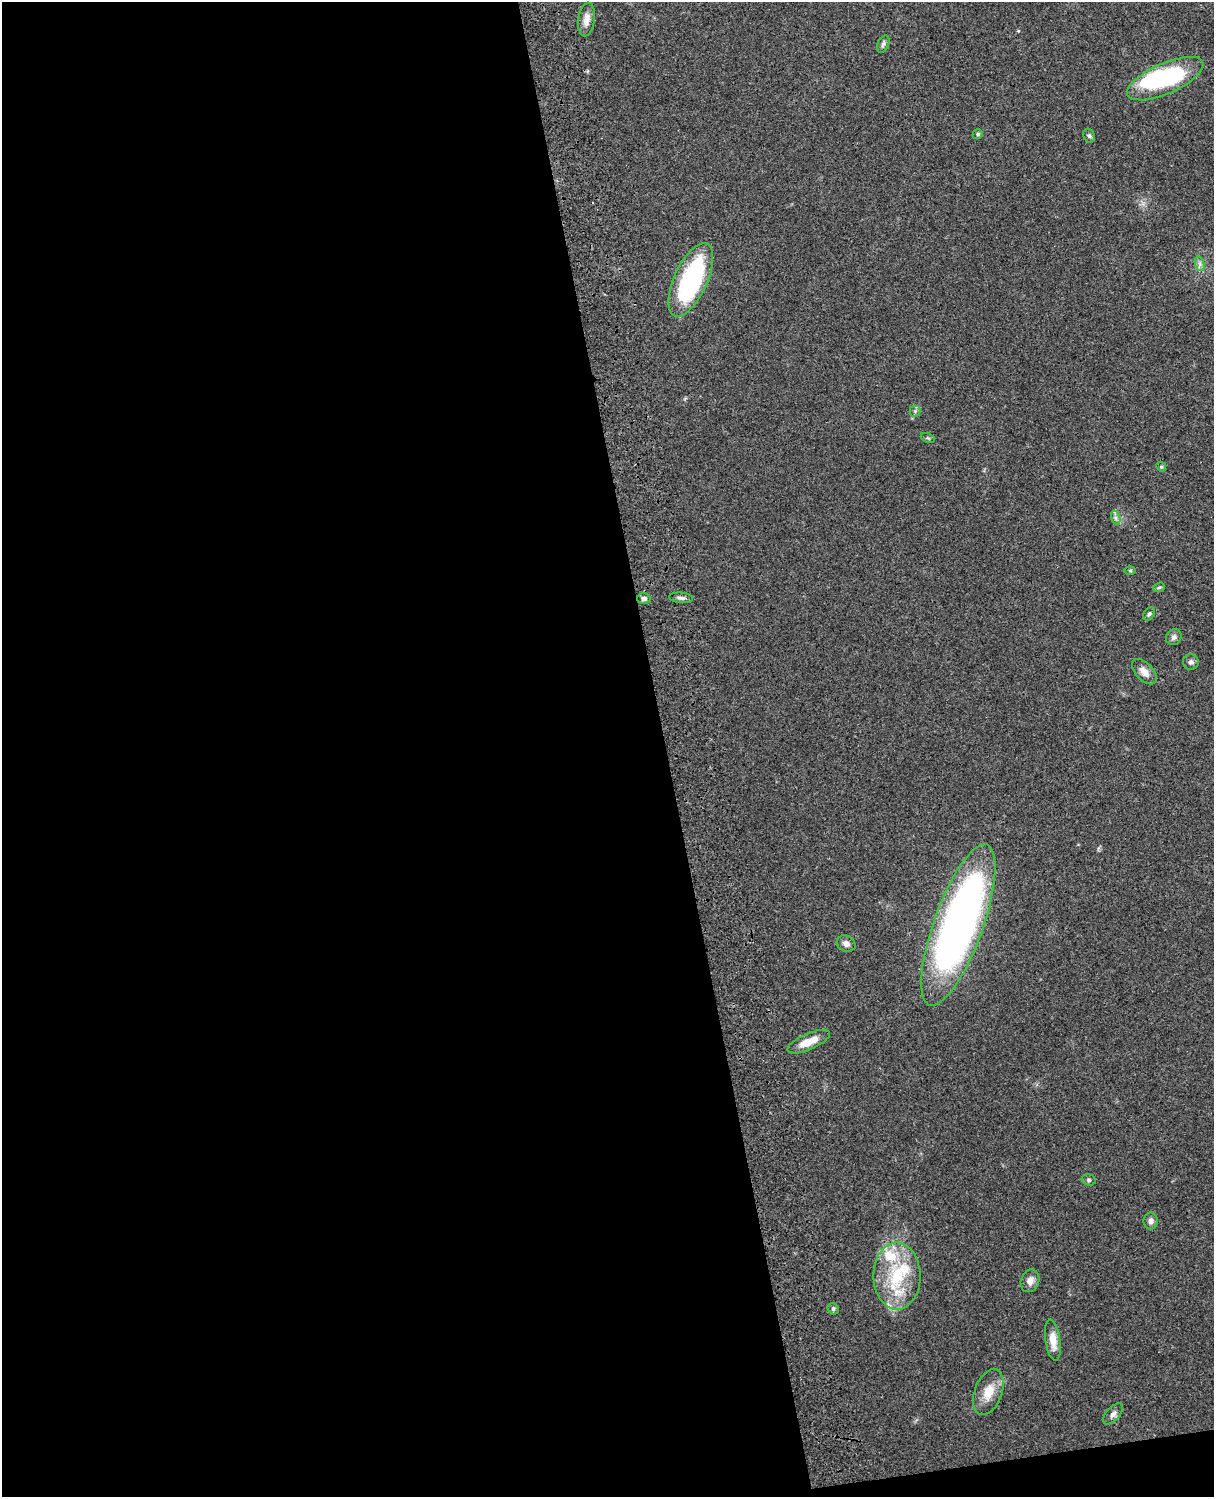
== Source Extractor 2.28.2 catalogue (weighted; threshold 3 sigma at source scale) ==
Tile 9 of 4 x 3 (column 1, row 3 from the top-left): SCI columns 119-1330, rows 165-1659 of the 5086 x 4927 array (HDU 1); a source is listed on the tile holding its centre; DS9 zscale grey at full resolution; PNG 1216 x 1499 px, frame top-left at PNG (2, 2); each listed source drawn as its Kron ellipse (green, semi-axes under 4 px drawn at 4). Shown black and unused: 56% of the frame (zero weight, under 3 of 4 exposures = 6% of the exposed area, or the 3 px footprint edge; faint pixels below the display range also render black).
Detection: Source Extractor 2.28.2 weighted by HDU 2 'WHT'; one run over the whole footprint, this tile lists its part. Background 0.203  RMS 0.0081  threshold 0.0365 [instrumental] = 3 sigma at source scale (4.5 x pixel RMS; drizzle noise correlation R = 1.50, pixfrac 1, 0.05/0.05 arcsec/px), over >= 5 px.
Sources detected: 34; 1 inside a brighter object's white glare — neither listed nor drawn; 3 inside a brighter listed object's ellipse — not listed separately; the other 30 listed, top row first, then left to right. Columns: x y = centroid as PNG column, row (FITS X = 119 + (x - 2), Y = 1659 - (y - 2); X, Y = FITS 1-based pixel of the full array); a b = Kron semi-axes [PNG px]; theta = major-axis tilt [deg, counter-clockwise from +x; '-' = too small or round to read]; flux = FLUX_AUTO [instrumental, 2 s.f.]
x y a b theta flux
587 19 17 8 83 6.5
883 44 9 5 66 2.2
1165 79 41 15 24 78
978 134 5 5 - 1.6
1089 136 7 5 -67 1.7
1200 264 7 4 -72 2.4
691 280 40 16 65 110
915 411 5 5 - 1.6
928 438 7 4 -24 1.3
1161 467 5 4 - 0.97
1116 518 7 4 -71 1.9
1130 571 6 4 -1 1.1
1159 587 6 4 21 1.2
681 598 12 5 -4 2.7
644 599 7 5 1 2.7
1149 614 7 5 52 1.9
1174 637 8 7 - 2.8
1191 662 8 7 - 2.7
1144 672 15 8 -46 7.4
958 925 85 24 70 470
846 943 10 7 -28 4.2
808 1042 22 8 24 14
1089 1180 7 5 -15 1.6
1151 1221 8 7 - 3.8
897 1276 33 23 -90 49
1030 1281 12 9 72 5.7
833 1309 6 5 - 1.3
1053 1340 21 7 -82 11
988 1392 24 13 70 14
1113 1414 12 6 50 3.8